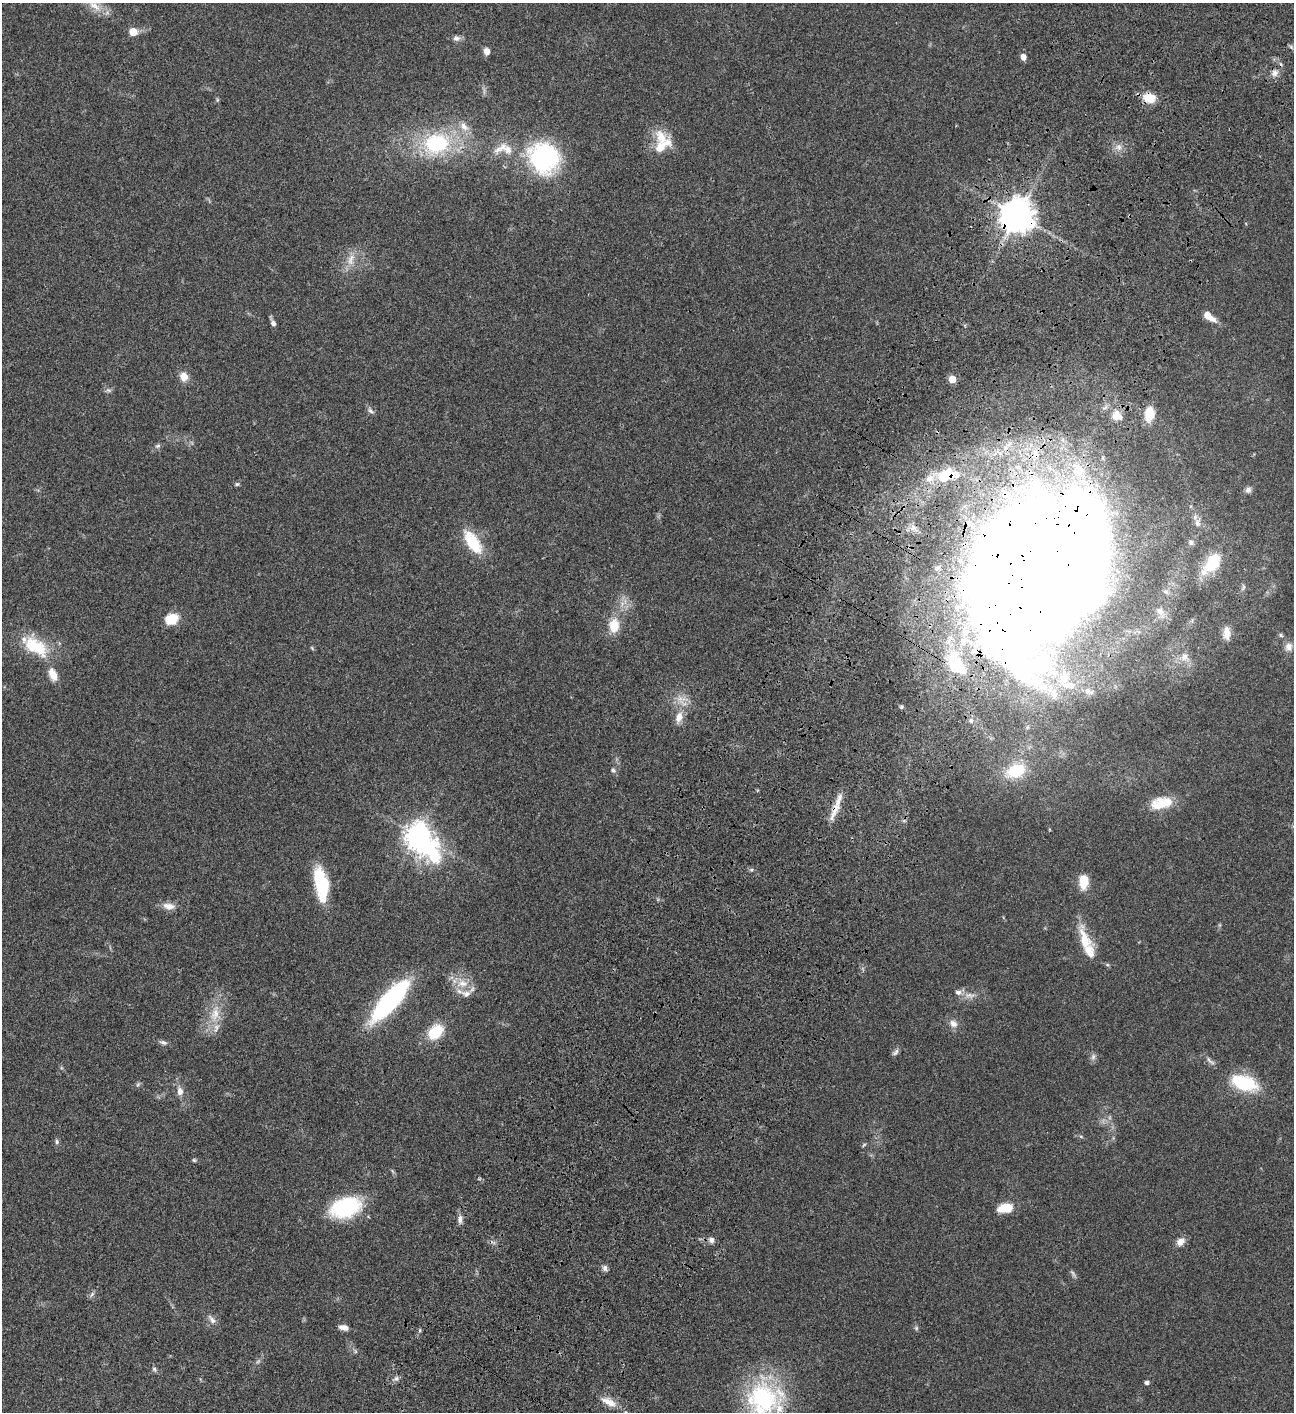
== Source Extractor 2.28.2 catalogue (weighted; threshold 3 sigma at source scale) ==
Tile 10 of 4 x 4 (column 2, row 3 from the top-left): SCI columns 1797-3088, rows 1613-3022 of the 6049 x 6047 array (HDU 1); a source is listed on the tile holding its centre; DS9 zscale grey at full resolution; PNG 1296 x 1414 px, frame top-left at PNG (2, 3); no overlay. Shown black and unused: <1% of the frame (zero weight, under 3 of 4 exposures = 13% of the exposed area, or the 3 px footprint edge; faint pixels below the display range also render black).
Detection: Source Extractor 2.28.2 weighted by HDU 2 'WHT'; one run over the whole footprint, this tile lists its part. Background 0.064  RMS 0.0059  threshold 0.0264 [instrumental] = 3 sigma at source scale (4.5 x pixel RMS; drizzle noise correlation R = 1.50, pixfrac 1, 0.05/0.05 arcsec/px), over >= 5 px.
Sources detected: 113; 5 too faint to see at this stretch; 1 inside a brighter object's white glare — not listed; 15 inside a brighter listed object's ellipse — not listed separately; the other 92 listed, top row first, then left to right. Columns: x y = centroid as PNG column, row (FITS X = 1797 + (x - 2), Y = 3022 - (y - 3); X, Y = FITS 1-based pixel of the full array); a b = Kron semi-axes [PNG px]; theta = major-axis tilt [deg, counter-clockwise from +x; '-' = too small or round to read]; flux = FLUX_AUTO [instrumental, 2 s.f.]
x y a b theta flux
95 6 23 10 -43 8.5
133 32 6 5 - 11
457 38 11 7 -4 2.3
1291 47 6 4 -45 0.86
487 51 7 6 - 4.1
1023 57 6 5 - 4.1
1275 73 9 8 - 2.9
1149 98 13 10 -14 11
217 100 6 4 72 0.7
464 127 14 9 -42 5
661 137 23 18 -63 12
436 143 22 17 13 54
1119 147 9 7 -35 3.2
500 148 26 10 34 7.2
544 158 36 32 -51 73
1017 215 11 10 - 1100
350 260 19 9 79 6.6
1209 316 15 7 -38 7.4
273 322 10 4 -67 2.4
184 376 11 9 -64 5.5
952 379 5 5 - 9.4
370 411 12 5 -43 1.7
1149 414 16 10 81 12
1117 416 16 14 -31 7.9
158 446 8 6 38 1.4
946 475 34 18 16 29
237 484 6 5 - 0.94
1248 490 8 8 - 2
1197 523 12 8 89 3
473 542 32 14 -56 21
1191 542 7 6 - 1.4
1212 563 30 17 52 16
1040 570 135 99 66 2300
1243 587 10 5 75 1.3
1160 612 19 8 -59 4
171 619 11 9 20 16
614 625 18 13 86 11
1227 633 16 8 -89 5.2
1281 635 7 5 -39 1
36 646 40 21 -37 25
1289 647 12 10 90 4
312 648 6 4 -46 0.71
1184 657 12 11 - 4.8
1072 685 11 11 - 5.5
1088 691 14 8 -30 3.8
681 699 21 12 -1 7.3
901 707 6 5 - 0.88
679 717 19 10 71 6.3
613 770 7 6 - 1.4
1016 771 19 13 19 23
1161 803 27 14 12 14
835 808 33 8 67 9.2
418 836 16 9 -52 570
751 870 6 4 17 0.97
1084 881 12 7 88 16
322 884 34 13 -81 37
169 906 17 8 -8 4.9
1085 940 38 13 -74 14
462 983 19 15 -20 11
958 992 9 6 -7 2.6
390 1001 51 15 49 81
215 1014 28 15 78 14
953 1024 11 9 -39 3.7
435 1032 15 11 46 21
163 1042 11 6 -15 1.7
895 1052 11 6 46 1.7
1093 1057 10 6 80 1.9
1210 1061 17 5 -43 2.3
1244 1083 29 15 -19 32
138 1084 8 4 54 0.96
180 1091 11 8 -82 3.7
1081 1136 6 4 -2 0.77
57 1142 6 6 - 1.2
864 1145 7 4 37 0.8
194 1160 6 4 -2 0.84
345 1208 27 16 17 60
1005 1208 16 9 11 12
460 1219 13 6 88 2.5
711 1240 7 7 - 2.4
1181 1241 11 8 43 4
605 1268 9 6 85 1.8
92 1294 9 4 55 1.3
212 1320 15 7 -52 3
344 1327 11 6 -10 3.3
916 1328 6 5 - 1
420 1331 6 3 81 0.83
355 1351 6 4 -72 0.83
154 1369 8 6 -47 1.2
396 1378 8 6 68 1.6
1147 1382 4 4 - 1.8
762 1399 48 44 56 72
609 1402 22 9 -26 6.9
Overlapping masked pixels (flux is a lower limit): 5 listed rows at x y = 1149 98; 1017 215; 946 475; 1040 570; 835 808
Isophote crosses this tile's border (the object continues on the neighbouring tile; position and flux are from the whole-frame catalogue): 2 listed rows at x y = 95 6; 762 1399